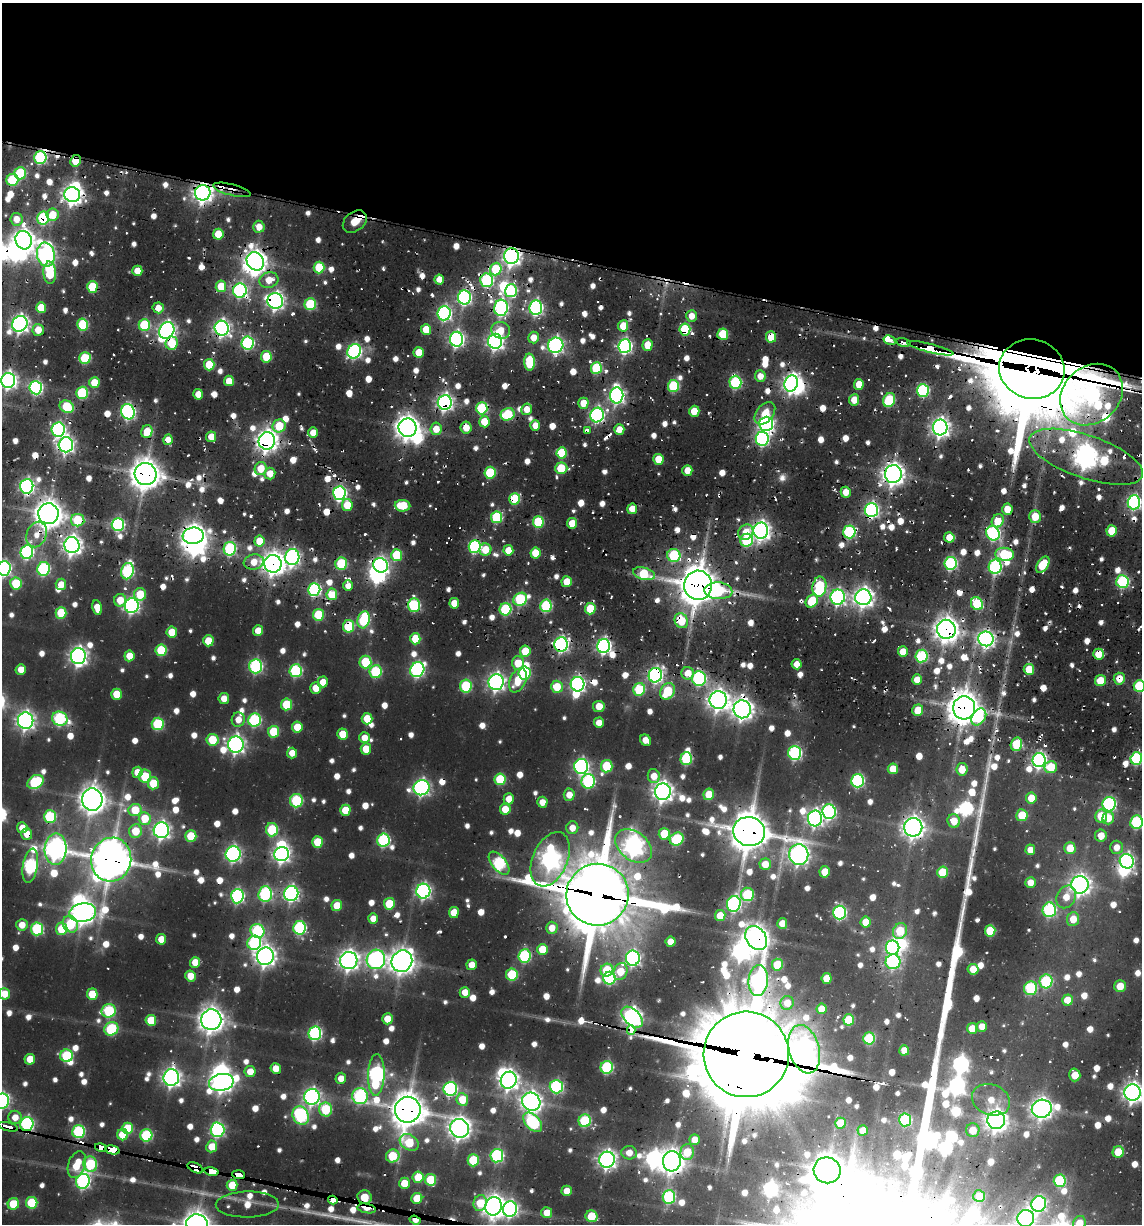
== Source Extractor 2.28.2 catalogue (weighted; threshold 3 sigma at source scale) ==
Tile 2 of 4 x 4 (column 2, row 1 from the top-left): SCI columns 1442-2581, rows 4070-5291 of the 5036 x 5291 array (HDU 1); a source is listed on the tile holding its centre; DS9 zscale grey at full resolution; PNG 1144 x 1226 px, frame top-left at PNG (2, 3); each listed source drawn as its Kron ellipse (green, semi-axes under 4 px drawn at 4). Shown black and unused: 21% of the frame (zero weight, under 2 of 3 exposures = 11% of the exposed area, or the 3 px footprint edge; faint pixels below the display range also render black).
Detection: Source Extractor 2.28.2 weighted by HDU 2 'WHT'; one run over the whole footprint, this tile lists its part. Background 0.0791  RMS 0.0095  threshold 0.0426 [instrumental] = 3 sigma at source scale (4.5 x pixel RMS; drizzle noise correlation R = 1.50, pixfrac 1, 0.05/0.05 arcsec/px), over >= 5 px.
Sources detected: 1122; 12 too faint to see at this stretch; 26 inside a brighter object's white glare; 60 cosmic-ray / hot-pixel residue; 1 long thin detection or spike segment (spike, bleed or trail) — neither listed nor drawn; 22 inside a brighter listed object's ellipse — not listed separately; of the other 1001, all 500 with FLUX_AUTO >= 17.2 (the completeness limit of this list) listed and drawn (501 fainter detections not listed), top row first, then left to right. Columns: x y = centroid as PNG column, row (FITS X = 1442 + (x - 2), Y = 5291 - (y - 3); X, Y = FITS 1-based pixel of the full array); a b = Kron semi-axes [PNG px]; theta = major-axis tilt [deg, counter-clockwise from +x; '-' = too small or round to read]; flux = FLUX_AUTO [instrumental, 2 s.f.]
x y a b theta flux
40 158 6 6 - 180
76 161 6 5 - 40
20 173 6 5 - 100
12 180 6 6 - 98
232 190 19 5 -15 20
203 193 8 7 - 880
72 194 8 7 - 820
53 215 6 6 - 33
43 218 6 6 - 160
16 219 6 6 - 21
355 221 13 9 38 61
259 227 6 5 - 18
218 234 5 5 - 41
24 240 9 8 - 920
46 255 12 9 -80 560
511 256 8 7 - 760
255 261 9 8 - 1100
319 267 6 5 - 67
496 269 6 6 - 66
137 271 5 5 - 23
50 273 11 6 -87 71
269 280 9 7 15 24
439 280 5 5 - 20
487 280 7 6 - 210
221 286 6 5 - 39
92 287 6 5 - 70
240 290 7 7 - 290
511 291 6 6 - 140
464 297 7 6 - 340
275 301 8 7 - 560
310 304 6 5 - 96
41 308 5 5 - 41
158 308 5 5 - 18
501 308 8 7 - 280
536 308 7 6 - 310
444 313 7 6 - 360
691 316 6 5 - 17
20 324 8 7 - 650
83 324 6 5 - 98
144 325 6 6 - 110
623 326 5 5 - 32
222 328 7 7 - 520
426 329 5 5 - 29
38 330 6 5 - 22
167 330 9 7 62 630
501 330 9 8 - 23
685 330 6 5 - 98
723 334 6 5 - 66
771 337 6 5 - 33
534 338 6 5 - 20
456 339 7 6 - 420
889 340 6 3 -30 210
495 341 7 7 - 580
903 342 7 4 -16 18
172 343 6 6 - 56
248 343 6 6 - 210
556 345 8 7 - 430
648 345 5 5 - 30
625 346 7 6 - 350
930 348 24 4 -14 1100
354 351 7 6 - 330
419 352 5 5 - 31
266 357 5 5 - 54
85 358 6 5 - 87
530 362 8 5 -87 81
209 365 6 5 - 53
596 368 6 5 - 100
1032 369 33 29 -14 15000
760 376 6 5 - 17
8 380 7 7 - 570
229 381 5 5 - 27
735 382 7 6 - 170
94 383 5 5 - 35
791 383 8 6 72 620
859 384 5 5 - 24
673 386 6 5 - 110
36 388 6 6 - 270
923 390 6 6 - 180
82 393 6 5 - 110
198 394 5 5 - 19
617 395 8 6 -88 490
1092 395 34 28 43 550
854 400 5 5 - 22
889 400 7 5 63 110
445 402 7 7 - 540
583 403 5 5 - 24
67 407 7 6 - 73
482 408 6 5 - 120
527 409 6 5 - 19
694 411 5 5 - 30
128 412 8 6 -73 330
765 413 13 8 51 27
508 414 7 6 - 89
597 415 7 6 - 360
484 422 5 5 - 34
766 424 7 7 - 510
535 425 5 5 - 18
279 426 7 6 - 53
940 427 8 7 - 790
408 428 9 9 - 1300
466 428 6 5 - 21
58 429 7 6 - 300
436 429 6 5 - 24
619 429 5 5 - 21
588 431 3 3 - 130
147 432 6 5 - 32
313 433 5 5 - 20
211 437 5 5 - 23
762 439 7 6 - 280
168 440 5 4 - 21
267 441 9 8 - 1000
66 445 7 7 - 540
562 453 5 5 - 67
1086 457 59 21 -19 1400
658 459 5 5 - 33
261 468 7 6 - 30
561 468 6 6 - 59
687 470 5 5 - 22
270 473 6 5 - 22
490 473 6 5 - 83
145 474 11 11 - 2000
893 474 9 8 - 1100
27 486 7 6 - 390
846 492 5 5 - 20
339 493 7 6 - 340
515 499 6 5 - 83
1134 502 7 6 - 340
347 505 6 5 - 38
402 506 8 5 -4 56
632 509 5 5 - 20
1007 509 6 5 - 22
871 510 7 6 - 380
48 514 10 10 - 1700
1035 516 6 5 - 29
497 517 6 5 - 110
78 520 7 6 - 76
998 521 7 5 62 30
538 522 6 5 - 99
572 523 5 5 - 28
118 524 6 6 - 220
761 531 8 7 - 800
1112 531 5 5 - 43
746 532 8 7 - 23
849 532 6 6 - 180
993 533 7 6 - 280
37 534 13 9 67 18
193 536 10 8 6 1200
949 537 5 5 - 26
747 540 6 6 - 120
259 541 5 5 - 33
72 545 8 7 - 810
475 546 6 6 - 210
230 549 7 6 - 160
485 550 6 6 - 31
508 550 5 5 - 26
27 552 7 6 - 270
536 553 5 5 - 38
1005 554 9 6 -5 84
397 555 6 5 - 69
674 555 7 6 - 130
292 557 8 7 - 430
254 562 10 7 10 24
951 563 6 6 - 210
273 564 9 8 - 1200
341 564 6 5 - 93
380 565 7 7 - 420
1043 565 9 5 57 55
995 567 7 6 - 220
4 568 7 6 - 330
43 569 7 6 - 180
127 571 8 6 76 200
644 574 11 6 -16 83
567 582 5 5 - 32
1122 582 6 6 - 200
16 583 6 5 - 70
61 584 6 5 - 21
698 585 14 14 - 3300
348 586 5 4 - 17
819 587 10 7 81 130
314 590 6 6 - 230
718 591 14 8 -4 120
140 594 6 6 - 47
332 594 6 5 - 51
838 597 7 7 - 390
863 597 8 8 - 940
520 599 7 6 - 150
120 600 6 6 - 25
812 601 7 5 50 58
454 603 5 5 - 24
977 604 7 5 -53 88
414 605 7 6 - 150
132 606 7 7 - 400
546 606 6 6 - 140
97 608 7 5 -80 18
505 609 6 6 - 120
590 609 5 5 - 57
61 613 6 5 - 64
318 615 6 5 - 80
364 620 9 6 74 130
681 621 8 6 -65 51
348 626 6 5 - 88
946 629 9 9 - 1400
258 631 5 5 - 22
172 632 5 5 - 34
415 639 5 5 - 49
986 639 7 7 - 580
208 641 5 5 - 37
561 644 7 6 - 390
604 646 7 6 - 400
161 650 6 5 - 80
525 651 5 5 - 42
903 652 5 5 - 25
1098 654 5 5 - 28
78 656 8 7 - 670
129 656 5 5 - 26
921 656 6 6 - 140
365 662 6 6 - 76
518 663 7 6 - 41
796 664 5 5 - 18
256 666 7 6 - 240
1029 669 5 5 - 37
21 670 5 5 - 18
417 670 8 7 - 310
296 671 6 6 - 170
376 672 6 6 - 130
524 673 6 6 - 130
688 673 6 6 - 24
655 675 7 6 - 420
699 678 7 7 - 220
1119 679 6 5 - 22
518 680 13 8 66 36
917 680 5 5 - 23
1100 681 5 5 - 43
323 682 5 5 - 19
496 682 8 7 - 600
578 684 7 7 - 380
466 686 6 6 - 110
1139 686 6 5 - 110
557 687 6 6 - 42
316 688 5 5 - 26
639 689 6 6 - 91
668 691 9 7 61 66
117 694 5 5 - 35
224 699 5 5 - 19
718 700 9 8 - 1100
287 704 6 5 - 70
599 706 6 5 - 25
964 708 11 11 - 2500
742 709 9 8 - 1000
918 710 6 5 - 37
979 717 9 6 55 88
60 719 8 7 - 190
367 719 5 5 - 34
238 720 7 6 - 17
254 720 6 6 - 190
26 721 8 8 - 640
599 723 5 5 - 19
158 724 6 6 - 120
297 727 5 5 - 36
274 732 6 5 - 64
343 734 5 5 - 37
364 738 5 5 - 17
212 740 6 6 - 54
646 740 6 5 - 19
1016 744 7 5 74 58
236 745 8 7 - 590
366 749 5 5 - 32
292 753 5 5 - 17
795 753 7 6 - 220
1136 758 6 5 - 180
686 759 6 6 - 130
1039 760 7 6 - 460
581 766 7 7 - 370
607 766 6 5 - 80
1051 767 6 6 - 39
893 769 5 5 - 28
962 769 6 5 - 28
137 772 5 5 - 23
145 776 6 6 - 48
654 776 7 6 - 22
500 779 6 5 - 75
588 781 7 6 - 190
858 781 6 6 - 230
35 782 8 6 29 130
153 783 6 5 - 46
421 788 8 7 - 460
663 792 8 8 - 860
709 794 6 5 - 36
569 795 6 5 - 20
1031 798 5 5 - 28
92 799 11 10 - 1500
509 799 5 5 - 18
296 801 7 6 - 120
542 802 5 5 - 19
1109 804 7 6 - 260
505 809 5 5 - 30
135 810 6 6 - 46
345 810 5 5 - 32
829 812 7 6 - 270
1022 815 6 5 - 39
1101 816 7 6 - 43
50 817 6 6 - 140
145 818 6 6 - 40
815 818 8 7 - 500
1108 818 6 5 - 25
954 821 7 6 - 24
1136 822 7 6 - 170
913 827 9 9 - 1000
22 828 5 5 - 23
572 828 6 6 - 17
161 830 8 7 - 570
272 830 7 6 - 110
136 831 7 6 - 40
749 831 16 14 -15 3500
27 834 6 5 - 21
664 834 6 5 - 53
191 836 6 5 - 53
1101 836 6 6 - 23
677 839 7 6 - 110
383 840 6 6 - 190
318 842 5 5 - 51
634 846 21 14 -38 850
1116 847 6 6 - 17
1070 848 6 5 - 32
56 849 16 11 88 1000
1030 850 5 5 - 18
233 854 8 7 - 400
282 854 7 7 - 550
799 855 10 9 - 880
550 859 29 17 66 780
111 860 22 20 77 3400
1127 861 7 7 - 350
499 863 13 7 -50 220
765 864 6 5 - 25
30 866 17 7 80 240
825 872 5 5 - 29
942 872 6 5 - 49
1031 883 5 5 - 18
1080 885 9 8 - 870
423 891 7 7 - 400
265 894 7 7 - 200
291 894 7 7 - 400
747 894 7 6 - 110
597 895 31 31 - 8900
237 896 7 6 - 270
1066 897 12 9 63 22
389 904 6 5 - 55
734 904 8 7 - 320
337 906 5 5 - 33
1049 910 7 7 - 200
83 912 13 9 9 1300
454 912 5 5 - 29
840 912 7 6 - 260
720 916 5 5 - 28
373 918 5 5 - 19
1073 919 7 6 - 28
866 922 5 5 - 24
782 923 5 5 - 21
70 924 8 7 - 83
22 925 6 5 - 21
299 928 7 6 - 190
552 928 6 6 - 21
37 929 6 6 - 140
62 929 6 6 - 47
257 931 7 7 - 180
900 931 8 6 59 56
990 931 5 5 - 65
756 938 13 10 -55 1400
161 939 5 5 - 22
671 942 5 5 - 18
254 943 7 7 - 180
893 948 7 7 - 310
543 949 5 5 - 41
265 956 8 8 - 910
524 956 7 6 - 170
633 958 7 7 - 350
376 959 10 9 - 500
349 960 9 8 - 860
402 961 11 10 - 1300
195 962 5 5 - 25
893 962 7 7 - 240
472 965 5 5 - 20
777 965 6 5 - 53
973 969 5 5 - 26
607 970 6 6 - 66
620 972 9 6 69 40
512 975 6 6 - 86
190 976 5 5 - 22
609 978 6 6 - 170
827 978 5 5 - 35
758 981 15 9 85 540
1046 981 7 6 - 140
1120 986 6 5 - 28
1031 988 7 6 - 120
465 992 5 5 - 20
5 994 6 5 - 24
92 994 5 5 - 45
1067 1000 5 5 - 25
787 1003 7 6 - 21
822 1009 5 5 - 27
109 1011 7 7 - 140
632 1017 13 8 -45 800
387 1019 5 5 - 22
151 1020 5 5 - 46
211 1020 10 10 - 1400
849 1020 5 5 - 75
982 1026 5 5 - 17
972 1028 5 5 - 24
111 1029 7 6 - 100
631 1030 5 4 - 250
315 1033 7 6 - 240
869 1038 6 5 - 100
804 1049 25 15 -75 720
904 1050 5 5 - 20
746 1054 43 42 - 20000
67 1056 6 6 - 120
30 1059 5 5 - 27
607 1067 6 6 - 160
276 1069 5 5 - 23
250 1071 5 5 - 23
376 1075 21 8 88 430
1075 1075 6 5 - 25
171 1078 8 7 - 700
341 1078 6 5 - 18
509 1080 8 7 - 780
221 1082 12 8 12 900
556 1087 7 6 - 200
450 1089 7 7 - 250
1133 1092 8 8 - 910
360 1096 8 8 - 240
312 1097 8 7 - 510
462 1099 6 5 - 36
991 1100 19 15 -22 28
2 1101 8 7 - 310
531 1102 9 8 - 940
326 1109 7 6 - 91
1042 1109 10 9 - 1000
408 1110 13 12 - 2600
301 1115 9 7 -61 250
15 1117 7 6 - 18
905 1120 6 6 - 130
996 1120 9 9 - 1100
585 1121 6 6 - 130
533 1122 11 7 -47 170
840 1123 5 5 - 34
27 1124 7 6 - 260
8 1127 10 3 -14 74
127 1128 6 5 - 73
459 1128 10 9 - 990
217 1130 7 7 - 300
863 1130 5 5 - 20
973 1130 7 6 - 23
79 1132 6 6 - 170
123 1135 5 5 - 35
146 1135 6 6 - 140
695 1140 5 5 - 22
409 1142 10 7 -31 64
212 1146 6 5 - 27
101 1147 6 3 -12 600
113 1150 7 4 -14 1000
687 1152 8 7 - 43
1118 1152 6 5 - 43
629 1153 7 7 - 18
393 1156 7 6 - 75
497 1156 7 6 - 220
473 1160 6 5 - 81
607 1160 8 8 - 690
672 1161 10 9 - 1300
77 1164 14 8 70 39
90 1164 8 7 - 120
195 1168 8 4 -26 280
827 1170 13 13 - 2000
211 1171 7 4 -10 1400
238 1175 6 3 -3 640
418 1177 5 5 - 43
431 1180 6 5 - 74
83 1181 7 6 - 310
1060 1181 6 6 - 120
404 1183 6 5 - 31
232 1185 5 5 - 39
567 1191 5 5 - 20
979 1196 6 5 - 24
365 1197 7 6 - 36
669 1197 7 6 - 170
417 1198 5 5 - 41
333 1200 5 3 - 580
32 1203 6 5 - 82
480 1203 8 6 74 37
13 1204 6 5 - 56
247 1204 31 13 1 25
1039 1204 8 7 - 320
494 1206 9 8 - 1100
366 1208 9 4 -10 26
510 1209 8 7 - 400
547 1213 5 5 - 21
591 1216 6 6 - 49
1026 1218 8 8 - 480
415 1220 6 4 -20 22
1079 1223 7 6 - 26
197 1224 11 10 - 1600
Overlapping masked pixels (flux is a lower limit): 108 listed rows (the first 20) at x y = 40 158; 76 161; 232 190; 203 193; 72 194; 43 218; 355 221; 24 240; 511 256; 255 261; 487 280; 221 286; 240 290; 275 301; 623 326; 222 328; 167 330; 685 330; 723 334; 771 337
Isophote crosses this tile's border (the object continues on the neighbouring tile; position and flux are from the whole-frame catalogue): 12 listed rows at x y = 8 380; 1134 502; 4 568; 1139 686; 1136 758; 1136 822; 5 994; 1133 1092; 2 1101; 1026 1218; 1079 1223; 197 1224
Unlisted compact peaks at least as high as the median listed source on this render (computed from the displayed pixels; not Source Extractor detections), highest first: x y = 331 1208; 974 878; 969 893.